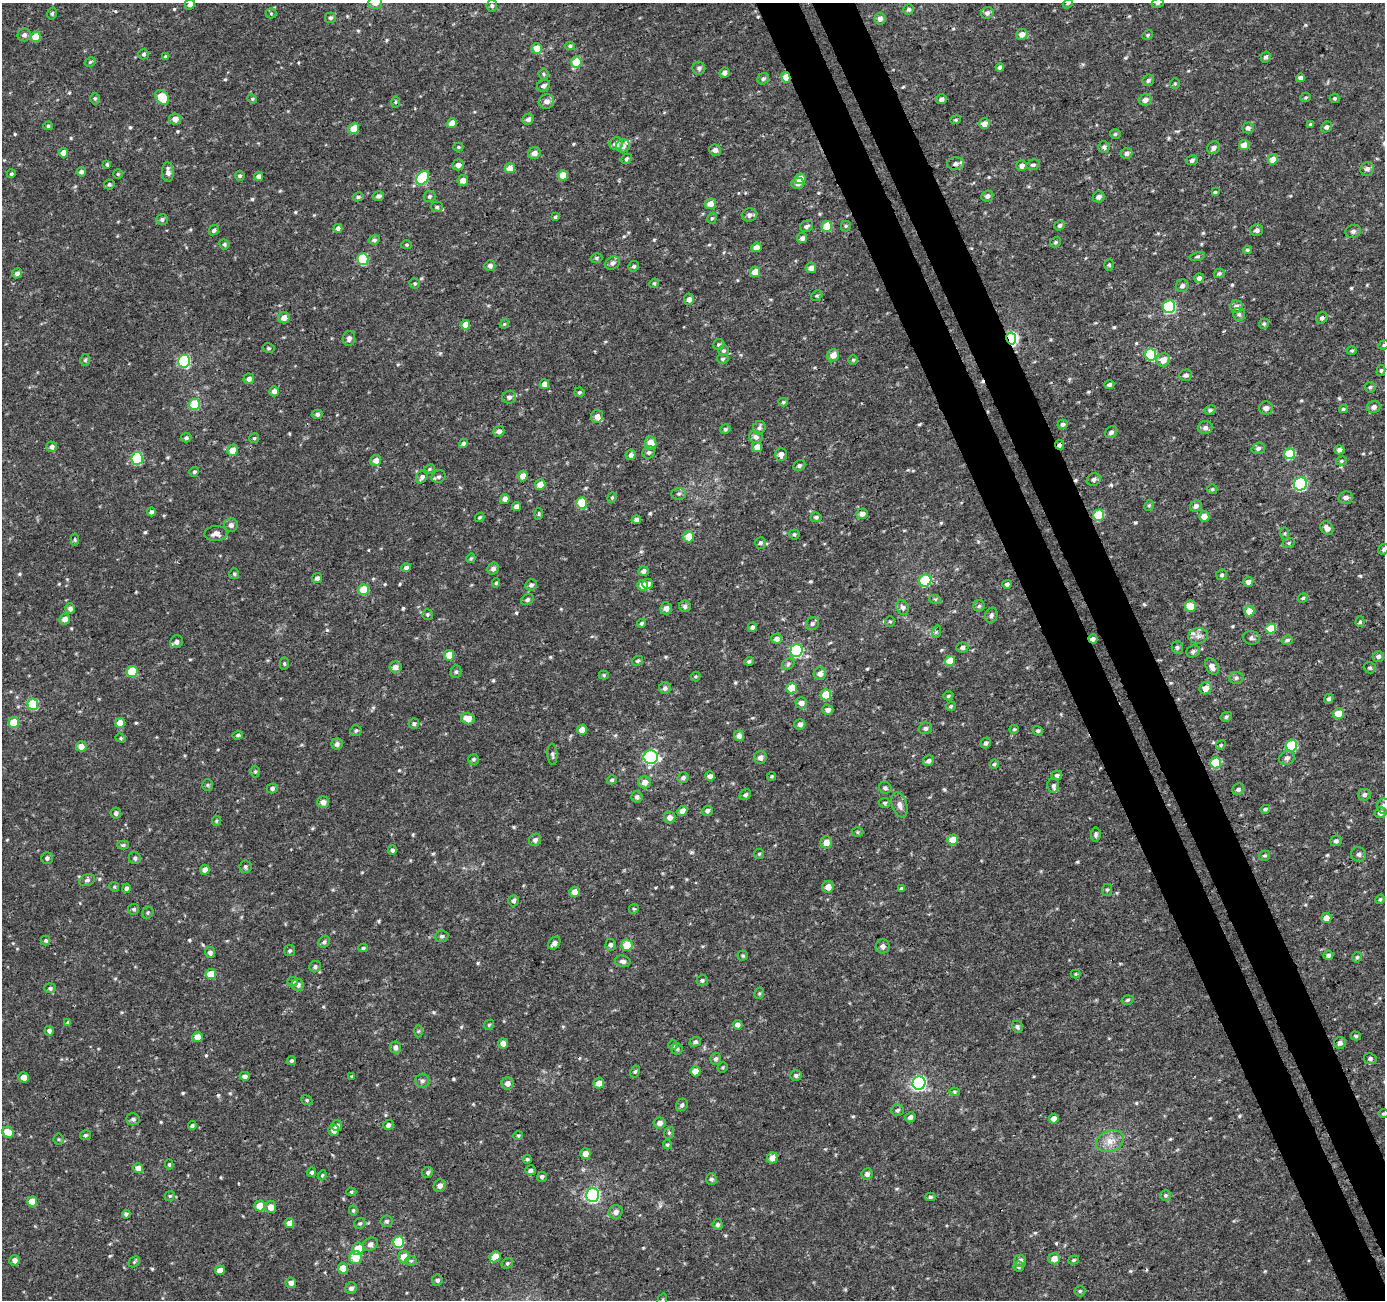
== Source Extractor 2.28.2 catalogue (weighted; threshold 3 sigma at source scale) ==
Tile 6 of 4 x 4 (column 2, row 2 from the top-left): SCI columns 1430-2812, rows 2698-3995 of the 5626 x 5450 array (HDU 1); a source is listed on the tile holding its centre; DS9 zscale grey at full resolution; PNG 1387 x 1302 px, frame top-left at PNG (2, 3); each listed source drawn as its Kron ellipse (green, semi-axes under 4 px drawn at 4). Shown black and unused: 6% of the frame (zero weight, under 3 of 4 exposures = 4% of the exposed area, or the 3 px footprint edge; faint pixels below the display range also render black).
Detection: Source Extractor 2.28.2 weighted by HDU 2 'WHT'; one run over the whole footprint, this tile lists its part. Background 0.00449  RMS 0.003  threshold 0.0136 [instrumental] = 3 sigma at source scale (4.5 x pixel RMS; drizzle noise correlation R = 1.50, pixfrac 1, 0.0396/0.0396 arcsec/px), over >= 5 px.
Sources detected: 607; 5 cosmic-ray / hot-pixel residue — neither listed nor drawn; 4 inside a brighter listed object's ellipse — not listed separately; of the other 598, all 500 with FLUX_AUTO >= 0.38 (the completeness limit of this list) listed and drawn (98 fainter detections not listed), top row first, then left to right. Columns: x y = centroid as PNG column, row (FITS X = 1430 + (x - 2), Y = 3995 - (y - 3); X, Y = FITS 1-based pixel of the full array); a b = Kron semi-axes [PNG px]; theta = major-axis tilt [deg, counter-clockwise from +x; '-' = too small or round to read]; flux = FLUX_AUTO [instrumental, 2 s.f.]
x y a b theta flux
375 3 7 6 - 2.2
1158 3 6 5 - 0.55
190 4 5 5 - 1.2
1068 4 5 4 - 0.41
492 6 6 5 - 0.71
909 9 5 5 - 0.64
271 13 5 5 - 0.45
987 13 6 5 - 1.1
52 14 6 4 75 0.52
330 18 5 5 - 0.67
880 18 6 5 - 1.4
1022 34 6 5 - 2.1
24 35 6 6 - 1.2
1148 35 5 4 - 0.43
36 37 5 5 - 5.9
570 46 5 4 - 0.51
537 48 5 5 - 4.4
144 54 5 5 - 0.57
166 56 4 3 - 0.48
1266 57 6 4 61 0.78
90 62 6 4 30 0.45
576 62 5 5 - 7.3
1000 67 4 4 - 0.93
699 68 6 6 - 0.92
724 73 5 5 - 1.3
544 74 5 5 - 0.49
786 77 5 4 - 5.1
1300 78 4 4 - 0.99
763 79 6 5 - 0.7
1148 80 6 5 - 0.72
1175 83 5 5 - 0.4
543 86 7 5 29 1
162 97 8 6 -50 8.3
1306 97 5 4 - 0.41
95 98 6 5 - 0.51
1334 98 5 5 - 0.49
252 99 5 4 - 0.39
942 99 5 5 - 0.96
1145 100 6 5 - 1.4
547 101 8 7 - 1.7
395 102 5 3 - 0.41
175 119 6 5 - 1.9
528 119 6 5 - 0.98
956 120 5 4 - 0.4
452 123 5 5 - 3.1
984 124 5 5 - 2.3
1311 124 4 4 - 0.48
48 126 5 4 - 0.48
1326 127 6 5 - 0.93
354 128 6 5 - 4.6
1248 128 5 5 - 1
1115 134 5 4 - 0.49
616 144 7 6 - 2
1244 145 5 5 - 3.1
623 146 7 6 - 1.5
458 147 5 4 - 0.43
1104 147 6 6 - 0.9
1214 148 7 6 - 1.2
715 150 6 5 - 1.4
63 153 5 4 - 2.5
534 153 6 6 - 1.6
1126 153 6 5 - 1.1
626 159 5 5 - 0.59
1273 159 5 5 - 3.1
1192 160 5 4 - 0.71
107 164 4 4 - 0.47
956 164 8 6 8 1.2
458 165 6 5 - 1.5
1033 165 7 5 16 0.68
1022 166 5 5 - 1.4
510 168 5 5 - 3.8
1367 169 7 6 - 1.2
81 172 5 4 - 0.92
168 172 10 5 -85 1.5
11 174 4 4 - 0.54
118 174 5 5 - 0.4
563 175 5 5 - 4.4
240 176 5 4 - 0.51
259 176 4 4 - 1.5
423 178 7 5 49 22
800 179 5 5 - 5
463 180 5 5 - 2
798 183 6 5 - 1.4
109 184 5 5 - 0.62
1215 192 4 3 - 0.41
378 196 6 4 16 0.88
429 196 6 5 - 0.61
987 196 6 5 - 0.96
358 197 5 4 - 0.62
1098 197 6 5 - 1.2
710 204 5 5 - 2.7
437 207 6 5 - 0.61
749 215 7 6 - 1.2
555 217 3 3 - 0.41
712 218 5 4 - 0.47
162 219 6 5 - 0.7
1060 225 6 4 34 0.7
807 226 7 5 26 0.81
827 226 5 5 - 7
846 226 5 5 - 0.44
338 228 4 4 - 0.98
214 230 5 4 - 0.76
1256 230 6 6 - 1
1353 231 8 6 14 0.89
802 238 5 5 - 0.94
374 240 5 4 - 0.6
1056 242 6 4 31 0.49
224 244 5 5 - 0.55
407 245 5 4 - 0.39
756 247 5 5 - 2.4
1247 250 4 3 - 0.44
1197 256 8 4 10 0.47
596 258 6 4 15 0.5
363 259 6 5 - 16
612 263 7 6 - 1.1
1109 265 6 5 - 0.46
490 266 5 5 - 1.1
634 266 5 5 - 0.64
811 268 5 5 - 1.8
755 272 5 5 - 3.1
17 273 5 4 - 1.1
1219 273 5 4 - 0.69
1199 278 5 5 - 1.2
415 283 5 5 - 0.43
654 283 5 4 - 0.44
1182 286 7 6 - 0.93
817 296 6 5 - 0.47
689 299 5 5 - 1.4
1237 306 6 6 - 1.4
1169 307 6 6 - 31
1239 314 6 5 - 0.7
284 318 6 5 - 2.3
1322 318 6 5 - 0.95
504 324 5 4 - 0.39
1264 324 5 5 - 0.47
465 325 5 4 - 3.7
349 338 7 6 - 1
1011 339 6 5 - 58
719 345 6 5 - 0.68
1384 345 5 4 - 0.41
268 348 6 4 -14 0.47
723 351 5 5 - 0.57
1352 351 5 4 - 0.4
833 355 6 6 - 2.9
1151 355 6 5 - 22
723 359 6 4 6 0.52
85 360 6 4 74 0.51
853 360 4 4 - 0.43
1163 360 7 6 - 3
184 361 6 6 - 31
1381 370 6 4 74 0.41
1186 375 6 5 - 0.96
249 379 5 5 - 1.4
544 384 5 4 - 2.1
1109 385 5 4 - 0.67
1370 387 5 5 - 0.53
274 391 5 5 - 1.9
579 392 5 4 - 0.48
509 397 7 6 - 1.1
783 402 4 4 - 0.41
195 404 5 5 - 13
1374 407 7 6 - 1.3
1266 408 7 6 - 1.4
1343 409 4 3 - 0.47
1210 410 6 4 29 0.62
317 414 5 4 - 0.77
597 416 6 6 - 1.5
1063 424 5 4 - 0.82
1205 427 7 6 - 1.2
759 428 7 6 - 0.9
725 429 5 4 - 0.55
499 431 5 5 - 1.3
1111 432 6 5 - 0.85
756 437 7 6 - 1.1
186 438 5 4 - 0.66
254 438 5 5 - 0.48
463 443 5 4 - 0.63
651 443 7 5 -77 4.2
1059 445 5 4 - 0.9
52 447 5 5 - 1.2
757 447 5 5 - 2.3
1258 448 7 5 19 0.99
232 450 5 5 - 3.5
1339 450 5 4 - 1.1
649 452 6 6 - 0.75
781 454 6 6 - 1.4
1290 454 5 5 - 13
631 455 5 5 - 0.99
137 458 6 5 - 22
376 460 5 5 - 2
1341 461 6 4 17 0.42
799 465 6 5 - 0.7
429 469 6 4 23 0.41
194 472 5 4 - 0.6
523 476 5 5 - 2.4
422 477 7 5 53 1
439 477 7 6 - 0.75
1094 480 7 6 - 0.89
1300 484 7 6 - 40
540 485 5 5 - 3.3
1212 489 5 5 - 0.45
679 494 7 5 2 0.7
612 498 5 4 - 0.43
1346 498 7 6 - 1.2
505 499 5 4 - 1.9
582 503 5 5 - 11
1149 505 6 4 66 0.43
516 506 5 4 - 1.3
1196 506 6 5 - 1.1
151 512 4 4 - 0.87
539 514 6 4 84 0.43
862 514 6 5 - 1.5
1099 515 5 5 - 15
480 517 5 4 - 0.42
816 517 6 5 - 0.64
1204 517 5 5 - 3
636 520 4 4 - 1.1
231 525 7 7 - 1.2
1327 528 7 6 - 1.5
1285 533 6 4 -86 0.43
216 534 11 7 3 1.7
794 534 5 5 - 0.49
688 537 5 5 - 5.6
75 539 6 4 -83 0.45
760 543 6 5 - 0.73
1289 543 6 5 - 0.48
1384 549 6 5 - 0.64
471 558 5 4 - 0.46
406 568 4 4 - 0.94
493 569 6 5 - 1
643 571 5 4 - 1.2
234 574 5 5 - 0.48
1222 575 5 5 - 0.63
317 578 5 5 - 0.99
925 581 6 6 - 20
1248 582 5 5 - 1.2
496 583 5 4 - 0.47
648 584 5 5 - 1.4
1007 584 5 4 - 0.71
531 585 6 5 - 0.89
642 585 5 5 - 3.9
364 590 5 5 - 8.7
1303 598 5 4 - 0.49
935 599 6 4 -17 0.42
527 600 6 5 - 0.67
685 606 6 5 - 0.91
979 606 5 5 - 0.64
1190 606 6 5 - 4.6
902 607 7 6 - 1.1
70 608 5 5 - 0.96
666 608 6 6 - 1.5
1249 611 5 5 - 4.1
427 614 5 5 - 0.51
991 615 8 6 72 0.78
65 619 5 5 - 1.9
890 621 5 4 - 0.41
1360 622 5 4 - 0.46
641 623 5 4 - 0.58
812 624 7 6 - 0.71
752 627 4 4 - 0.81
1271 628 5 5 - 7.5
936 632 6 4 73 0.39
1198 636 10 7 11 1.6
1251 638 8 6 -12 0.92
776 639 5 5 - 1.4
1093 639 4 4 - 1.1
1287 640 6 4 16 0.69
176 642 7 6 - 1.3
962 647 6 5 - 0.88
1177 647 6 5 - 0.64
796 651 6 6 - 29
1193 651 7 5 29 0.82
449 655 5 5 - 4.2
1378 656 6 5 - 1
637 661 6 4 30 0.54
749 661 5 4 - 0.63
950 661 5 5 - 5.9
284 664 6 4 -87 0.45
788 664 6 5 - 0.56
395 667 6 5 - 1.7
1212 667 9 6 -61 1.6
1370 668 6 5 - 0.53
132 671 5 5 - 11
456 672 6 5 - 0.61
820 673 6 6 - 1.8
604 675 5 4 - 0.41
696 676 5 5 - 0.41
1236 678 7 6 - 0.75
665 688 6 6 - 0.92
792 688 5 5 - 7
1206 688 6 5 - 2.4
826 695 5 5 - 8.9
948 696 5 4 - 0.44
1329 699 5 4 - 0.82
801 703 6 5 - 1.8
33 704 6 5 - 15
951 706 5 4 - 0.47
828 710 5 5 - 1.2
1338 713 5 5 - 3.6
1226 717 6 4 29 0.59
468 719 7 5 -16 3.1
14 722 5 5 - 7.2
120 723 5 5 - 4.6
414 723 5 5 - 0.62
800 724 5 5 - 1.3
925 728 7 5 15 0.84
1014 729 5 4 - 0.4
356 730 5 5 - 0.58
582 730 5 5 - 2.5
1038 731 5 4 - 0.51
238 735 5 4 - 0.59
739 736 5 5 - 1.6
121 738 5 4 - 0.4
986 743 5 5 - 0.73
337 744 5 5 - 0.92
1221 745 5 4 - 0.44
81 746 5 5 - 2.7
1291 746 6 5 - 14
552 754 11 5 -86 0.76
651 757 7 6 - 45
760 757 6 6 - 1.4
1287 758 8 7 - 1.2
473 759 5 5 - 0.59
928 761 5 5 - 0.99
1215 763 6 5 - 12
994 764 5 4 - 0.45
255 771 6 4 89 0.47
1057 775 5 5 - 0.66
710 776 5 5 - 1.1
772 776 4 4 - 0.38
683 778 6 5 - 0.87
612 780 5 4 - 0.58
645 782 6 6 - 2.1
208 785 6 5 - 0.45
1053 785 7 6 - 0.78
272 788 5 5 - 0.76
885 788 6 5 - 0.77
1238 789 6 5 - 0.82
745 795 6 5 - 0.69
1364 795 6 5 - 0.94
637 797 5 5 - 0.9
323 802 6 6 - 1.9
885 803 6 5 - 0.58
900 805 13 7 -72 1.6
1384 806 7 7 - 1.9
1265 809 5 4 - 0.58
682 811 5 4 - 2.2
707 811 5 5 - 0.92
116 813 5 5 - 0.95
1381 813 6 5 - 1.2
669 817 6 6 - 1.7
216 821 5 4 - 0.4
857 832 6 5 - 0.44
1096 835 7 4 85 0.7
535 840 6 6 - 1.1
953 840 5 5 - 4.3
1336 841 6 5 - 0.78
826 842 6 6 - 2.5
123 845 6 4 1 0.5
392 850 5 4 - 0.71
759 854 5 5 - 0.41
1359 854 7 7 - 1
1265 856 5 5 - 0.45
47 858 6 5 - 0.87
135 858 6 6 - 0.7
245 867 6 6 - 0.6
205 870 5 5 - 2.1
87 880 8 5 22 0.79
114 887 5 4 - 0.41
828 887 6 5 - 2.4
127 888 4 4 - 0.89
902 888 3 3 - 0.52
1107 890 6 5 - 0.5
575 892 5 5 - 2.5
1380 899 5 4 - 0.45
513 901 5 5 - 0.87
134 909 5 5 - 0.53
634 909 5 4 - 0.39
148 913 6 5 - 0.5
1326 918 5 5 - 3.1
442 936 7 6 - 0.68
46 940 5 5 - 0.52
324 942 6 5 - 0.68
554 943 7 5 49 1.1
611 945 6 5 - 0.75
627 945 5 5 - 6.3
883 946 7 7 - 1.2
363 948 4 4 - 0.51
290 951 5 5 - 0.54
210 952 5 5 - 1.1
1328 955 5 4 - 0.92
743 956 5 5 - 0.44
1357 957 5 4 - 0.52
623 961 8 5 -11 0.95
315 967 6 5 - 0.72
211 974 5 5 - 5.7
1076 974 5 4 - 0.4
702 980 6 5 - 0.65
293 982 5 5 - 0.54
298 985 6 5 - 1.2
50 988 6 5 - 0.67
759 993 6 4 69 0.43
1127 1000 6 4 16 0.53
68 1023 4 4 - 0.49
489 1025 6 4 45 0.39
737 1025 5 5 - 1.2
1017 1027 6 5 - 0.6
49 1031 5 4 - 0.8
418 1031 6 4 88 0.41
1356 1036 5 4 - 0.47
197 1037 5 5 - 3
695 1042 6 4 19 0.66
503 1043 5 5 - 1.9
1340 1043 6 6 - 1
673 1045 5 5 - 0.43
395 1047 6 5 - 1.2
677 1049 5 5 - 0.53
716 1059 6 5 - 0.8
1370 1059 6 5 - 0.82
291 1061 5 4 - 0.58
722 1067 5 5 - 0.4
635 1071 6 4 61 0.49
695 1071 5 5 - 3.3
796 1075 6 5 - 0.62
245 1076 5 4 - 0.89
352 1076 4 3 - 0.38
24 1077 5 5 - 2
422 1081 7 7 - 0.84
508 1083 6 6 - 1.5
599 1083 5 5 - 2.8
919 1083 6 6 - 66
954 1092 5 4 - 0.42
307 1100 6 4 -23 0.45
682 1105 6 5 - 0.76
897 1110 6 6 - 0.72
1384 1114 5 4 - 0.45
910 1117 5 5 - 0.99
133 1119 7 6 - 0.82
1054 1119 5 4 - 1.8
659 1123 6 5 - 1.5
337 1125 5 5 - 1.2
388 1125 5 5 - 1.1
192 1126 4 4 - 0.6
334 1130 6 5 - 1.7
8 1132 6 5 - 4
669 1133 6 4 69 0.51
85 1135 5 5 - 0.55
518 1136 5 4 - 0.39
59 1139 5 5 - 0.42
1110 1141 14 10 21 3.1
667 1145 4 4 - 0.39
585 1154 5 5 - 2.1
772 1158 6 5 - 2.4
527 1159 4 4 - 0.48
169 1164 5 4 - 0.41
138 1168 5 5 - 2.3
531 1170 5 5 - 0.86
312 1172 5 4 - 0.62
428 1172 6 5 - 0.66
867 1174 6 5 - 1
322 1175 5 4 - 0.39
542 1177 5 5 - 0.54
711 1179 5 5 - 0.67
440 1186 6 6 - 1.4
351 1192 5 4 - 0.4
593 1195 7 6 - 62
1165 1195 5 5 - 0.54
170 1196 5 4 - 0.43
930 1197 5 4 - 0.52
32 1201 5 5 - 5.1
260 1206 5 5 - 4.1
271 1207 6 5 - 2.8
353 1210 5 4 - 0.47
616 1212 7 6 - 1.6
126 1214 4 4 - 0.72
386 1221 6 6 - 0.74
289 1223 5 5 - 2.3
360 1223 6 5 - 0.55
717 1225 5 5 - 0.8
399 1242 6 5 - 17
370 1244 8 6 32 1.3
358 1249 6 5 - 5.1
356 1257 6 6 - 5.6
404 1257 6 5 - 4.4
495 1257 6 5 - 3.7
1054 1259 5 5 - 3
14 1260 5 5 - 1.5
1074 1260 6 4 16 0.51
411 1261 5 5 - 0.52
1020 1261 6 6 - 1.3
134 1262 6 4 45 0.42
507 1263 6 5 - 0.55
1019 1266 5 5 - 0.63
343 1268 5 5 - 4.1
220 1270 5 4 - 2
437 1280 6 5 - 0.79
291 1283 5 5 - 1.6
351 1288 6 5 - 1
1080 1291 5 5 - 0.45
662 1300 6 4 74 0.46
Overlapping masked pixels (flux is a lower limit): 6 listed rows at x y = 786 77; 1322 318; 1011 339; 1059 445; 216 534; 1093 639
Isophote crosses this tile's border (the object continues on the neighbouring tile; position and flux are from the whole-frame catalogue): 9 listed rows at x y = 375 3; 1158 3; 190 4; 1068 4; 1384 345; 1384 549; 1384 806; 1384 1114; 662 1300